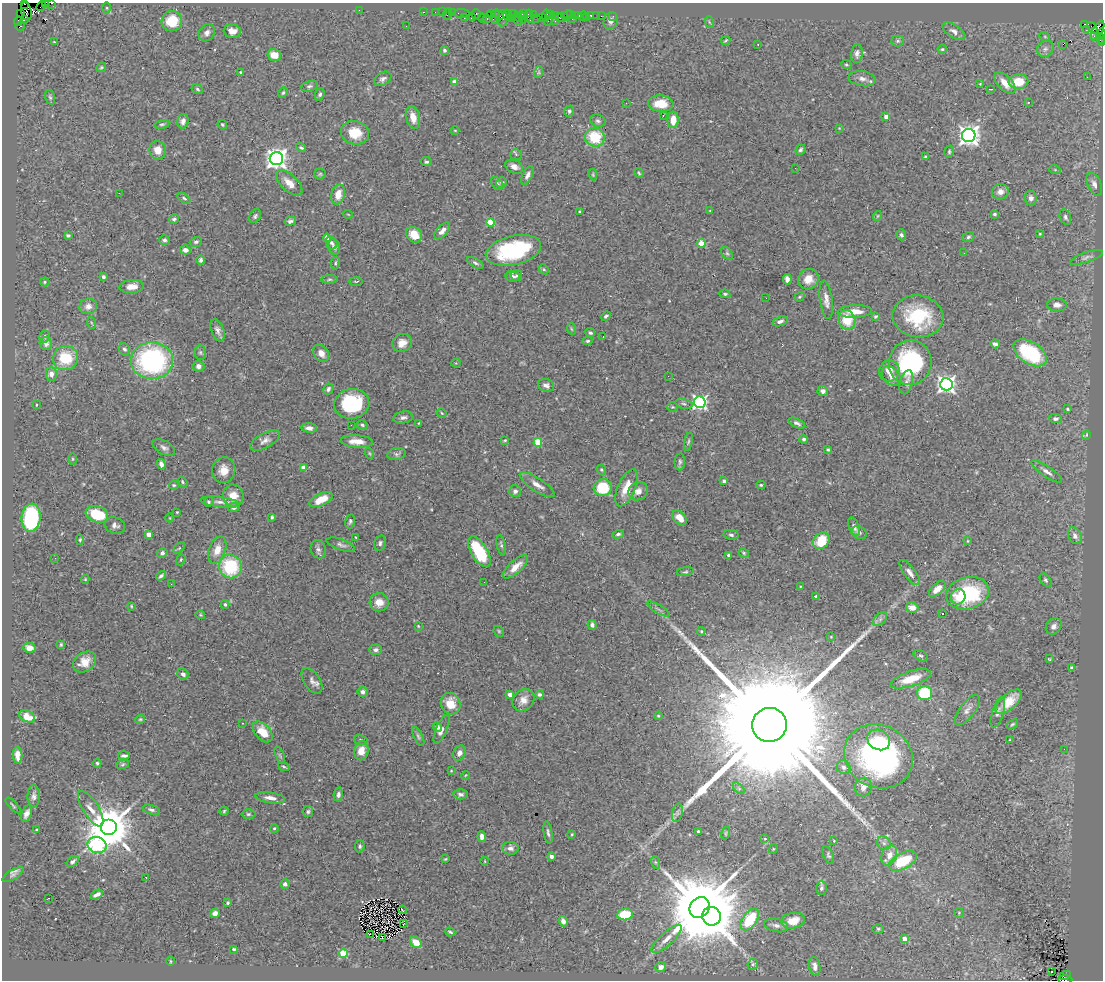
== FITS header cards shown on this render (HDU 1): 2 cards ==
NAXIS1  =                 1101
NAXIS2  =                  978

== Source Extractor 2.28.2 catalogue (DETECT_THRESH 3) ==
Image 1101 x 978 px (HDU 1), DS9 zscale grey, 1 PNG px = 1 image px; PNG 1105 x 982 px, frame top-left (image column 1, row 978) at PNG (2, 3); each listed source drawn as its Kron ellipse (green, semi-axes under 4 px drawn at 4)
Background 1.18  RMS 0.031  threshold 0.0931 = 3 sigma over >= 5 px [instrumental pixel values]
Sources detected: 441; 2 with non-positive FLUX_AUTO (blend fragments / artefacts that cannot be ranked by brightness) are neither listed nor drawn; the other 439 listed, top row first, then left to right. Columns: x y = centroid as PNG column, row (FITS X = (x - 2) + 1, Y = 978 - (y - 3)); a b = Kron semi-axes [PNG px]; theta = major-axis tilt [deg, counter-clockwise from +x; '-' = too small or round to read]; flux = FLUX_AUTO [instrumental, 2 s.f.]
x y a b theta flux
45 3 4 2 - 41
52 3 3 2 - 28
24 4 3 2 - 86
41 6 5 2 - 42
107 8 5 3 - 2.1
359 10 2 2 - 18
26 11 9 5 -80 370
423 12 3 2 - 33
435 12 2 2 - 30
442 12 2 2 - 23
452 12 3 2 - 58
462 13 8 3 -4 110
21 14 3 2 - 48
447 14 6 2 72 85
476 14 5 5 - 71
491 14 4 2 - 48
513 14 4 2 - 140
524 14 3 2 - 37
507 15 5 4 - 94
528 15 5 3 - 96
533 15 3 3 - 56
551 15 2 2 - 18
555 15 3 2 - 42
564 15 3 3 - 48
571 15 3 2 - 39
575 15 3 2 - 66
590 15 3 3 - 82
596 15 2 2 - 12
499 16 5 2 - 110
546 16 6 3 82 93
567 16 6 3 64 76
579 16 4 3 - 51
582 16 5 2 - 22
601 16 2 2 - 26
613 16 2 2 - 9.3
495 17 7 4 81 230
518 17 4 3 - 190
541 17 2 2 - 31
586 17 2 2 - 11
464 18 3 2 - 37
472 18 3 3 - 100
482 18 4 2 - 56
487 18 6 3 43 87
502 18 8 5 89 180
512 18 2 2 - 40
522 18 6 3 -70 76
537 18 2 2 - 17
560 18 5 3 - 110
572 19 2 2 - 290
25 20 3 3 - 450
518 20 5 3 - 280
530 20 3 2 - 29
18 21 5 3 - 33
172 21 10 10 - 54
548 21 5 2 - 75
555 21 2 2 - 68
611 21 9 7 68 9.3
709 22 6 3 -71 2.5
1084 24 4 3 - 100
20 26 5 2 - 51
406 26 2 2 - 1.3
1093 28 7 4 -51 780
1087 29 3 3 - 13
1098 30 11 5 62 800
232 31 8 6 -6 15
954 31 13 6 -34 9.6
207 33 9 7 53 9.2
1101 33 4 2 - 92
1045 37 5 3 - 1.9
1101 38 5 4 - 120
726 41 5 3 - 2.6
898 41 6 5 - 3.9
55 42 4 2 - 2
1102 43 3 2 - 32
758 44 2 2 - 1.6
1063 44 2 2 - 3
942 49 5 4 - 2.4
1045 49 9 7 43 8.2
444 50 3 3 - 4.5
857 53 9 5 85 7.6
274 55 7 6 - 23
846 65 5 4 - 2.6
101 67 5 4 - 2.6
241 72 3 3 - 2.5
539 72 6 3 72 2.8
1087 77 2 2 - 1.1
383 79 9 6 31 7.1
862 79 13 7 -9 11
455 82 4 4 - 19
1019 82 10 7 6 47
1005 83 13 7 -46 24
980 84 4 3 - 1.9
309 86 8 5 13 4.6
197 89 6 4 -22 3.5
991 89 3 2 - 1.8
283 93 5 3 - 2.6
320 94 6 4 69 4
50 97 8 4 -73 3.7
1028 102 2 2 - 1.9
626 103 3 2 - 1.7
661 104 13 8 -2 41
569 111 6 5 - 4.7
663 116 3 2 - 4.8
413 117 12 7 -76 21
886 117 4 3 - 17
673 120 8 5 86 27
183 121 7 5 72 9.2
598 121 8 6 -17 5.6
162 124 7 4 12 3.4
222 125 5 3 - 2.7
839 128 4 4 - 1.6
455 130 4 3 - 1.6
355 133 14 11 -13 44
969 135 7 6 - 1300
595 137 10 9 - 82
301 148 5 3 - 2.8
158 150 9 8 - 20
800 150 5 4 - 4.3
949 152 6 4 77 3.6
516 154 6 5 - 3.3
925 157 3 3 - 2.9
276 159 6 6 - 1400
426 162 5 4 - 3.5
514 167 9 6 -27 13
795 168 2 2 - 3.1
1055 170 6 3 -19 1.9
639 173 5 3 - 2.4
320 174 6 5 - 3.1
527 175 10 5 63 8.7
593 175 6 4 -80 2.5
502 182 5 5 - 4.3
289 183 16 8 -43 26
497 184 7 5 -49 3.7
1094 184 12 6 -67 10
1000 192 8 7 - 12
119 193 2 2 - 33
338 195 10 6 77 22
184 198 7 4 -32 3.5
1031 198 7 6 - 7.1
580 211 3 3 - 3.2
710 211 3 2 - 1.2
348 214 5 3 - 1.5
994 214 4 3 - 3
255 216 7 5 55 4.6
877 216 5 3 - 1.7
1065 217 8 5 -67 5.1
174 219 5 4 - 5
290 221 6 4 13 5.4
490 222 4 4 - 77
442 231 10 5 48 14
1040 234 4 3 - 1.6
68 235 4 3 - 3.5
414 235 9 7 -42 35
901 235 5 4 - 4.9
968 237 6 4 18 3.7
327 238 4 4 - 44
164 240 5 4 - 4.8
196 242 6 5 - 5
332 243 6 5 - 5.6
701 243 4 4 - 58
334 247 8 6 -75 7.1
185 250 5 4 - 11
513 250 28 14 13 220
727 253 7 5 -53 3.3
964 253 3 2 - 2.2
1087 257 17 5 19 7.5
201 260 5 4 - 5.9
335 263 6 4 80 3.2
475 263 9 4 -29 5
544 269 5 4 - 2.4
517 275 6 5 - 3.5
513 276 7 5 -12 5.5
103 277 4 3 - 4.3
329 279 8 4 1 4
787 279 5 4 - 13
808 279 11 9 48 24
356 281 7 3 0 2.3
45 282 5 4 - 2.3
132 287 12 6 3 17
725 294 5 4 - 3.6
799 297 5 4 - 2.6
766 298 2 2 - 1.9
826 300 19 6 -82 14
1057 305 10 6 -2 9.9
88 306 9 7 15 14
855 311 17 6 2 27
606 316 5 3 - 4.1
876 316 4 3 - 3.4
918 316 25 21 -8 130
847 320 10 8 -69 52
780 321 8 4 16 7.5
92 323 6 4 -69 2.5
572 329 6 3 -69 2.2
217 330 12 6 -67 9.2
590 333 5 3 - 3.9
603 336 2 2 - 2
45 337 6 5 - 3.5
587 341 5 4 - 3.4
402 343 10 8 29 19
46 344 6 6 - 8.2
995 344 5 3 - 8.8
124 349 6 5 - 4.8
200 352 7 5 -89 4.3
321 353 9 7 -54 15
1030 353 19 11 -33 160
65 358 12 12 - 72
152 361 21 18 -1 370
456 363 4 4 - 1.9
910 363 22 21 - 230
198 366 6 5 - 8.6
889 371 10 10 - 17
51 374 7 5 -90 12
668 376 2 2 - 4
891 376 11 7 -46 13
906 382 12 6 75 9.8
946 384 6 6 - 850
546 385 8 6 -20 7.8
328 389 6 5 - 5.5
823 391 5 5 - 9.5
700 402 6 6 - 480
352 404 17 15 7 140
684 404 9 5 -14 5.3
36 405 3 2 - 1.4
672 407 5 4 - 2.6
1067 409 3 3 - 3.6
442 413 5 4 - 2.2
403 417 10 6 10 7.7
1055 419 6 4 -3 4.4
419 423 3 2 - 1.5
797 423 9 4 -25 6.3
351 425 2 2 - 6.8
362 425 5 4 - 3.3
309 428 7 5 -7 10
1086 435 5 3 - 1.9
804 439 4 4 - 4.9
265 440 16 7 29 12
505 440 4 2 - 2.4
357 441 16 6 -3 24
538 442 4 4 - 66
688 442 9 4 78 3.5
164 448 12 6 -29 8.9
828 449 4 3 - 2.9
369 453 5 3 - 2.4
396 454 9 6 13 6
73 459 5 3 - 2
680 462 8 5 84 4.7
161 464 5 4 - 9.1
304 468 4 4 - 27
224 470 13 11 82 22
601 470 5 4 - 2.6
1047 471 18 5 -34 11
724 481 4 3 - 8.3
183 482 6 4 -54 2.6
174 485 5 4 - 2.4
537 485 20 6 -33 17
761 485 4 4 - 3.2
603 488 9 8 - 68
626 488 20 8 67 34
515 491 6 6 - 7.4
638 491 10 9 - 15
233 496 11 10 - 25
321 500 13 6 25 34
208 502 5 5 - 3.9
220 502 19 5 -6 11
234 508 6 4 -1 5.7
177 512 3 3 - 1.8
97 514 11 8 -21 87
272 517 4 3 - 3
31 518 14 9 82 190
170 518 4 3 - 1.5
680 518 9 5 -47 21
350 521 7 4 77 4
115 525 10 8 -20 8.8
854 527 9 5 -66 10
859 533 8 6 -25 6.4
149 534 4 4 - 23
618 534 6 4 19 5
731 535 8 5 -8 4.9
1075 536 9 6 -63 10
356 537 3 3 - 1.9
80 540 5 4 - 2.8
821 541 9 7 40 60
967 541 4 2 - 1.5
380 543 8 5 77 5.3
341 545 15 5 -19 7.5
501 545 10 4 -78 4.3
179 548 7 4 45 2.2
318 549 9 7 -75 7.4
217 550 14 8 70 25
479 552 17 8 -58 110
162 553 5 4 - 4.7
744 553 5 4 - 3
729 555 3 3 - 6.3
55 558 2 2 - 3.3
181 560 6 4 69 2.7
230 566 12 11 - 130
516 567 16 6 42 21
685 572 9 3 9 3.2
910 573 15 5 -53 11
161 576 5 3 - 4.4
85 579 4 4 - 2
1046 580 8 5 -52 4.3
484 582 2 2 - 5.4
171 584 2 2 - 4.7
800 586 3 2 - 1.5
937 589 10 5 42 17
967 593 22 16 15 150
816 596 4 3 - 2.2
958 597 8 7 - 19
379 602 9 9 - 21
225 604 4 3 - 3.3
131 606 4 3 - 2
912 607 6 5 - 20
658 609 13 2 -30 4.4
942 613 3 3 - 12
200 615 5 4 - 2.3
880 619 8 5 45 6.2
592 625 5 4 - 5.2
418 626 3 2 - 1.7
1054 626 9 7 48 9.1
499 631 6 5 - 3
701 631 4 3 - 2.3
831 637 3 2 - 1.4
61 644 3 3 - 2.5
29 648 6 5 - 12
376 650 6 5 - 6
921 656 7 5 -27 3.8
1049 659 4 3 - 1.8
85 662 12 9 36 26
1071 668 3 3 - 2.5
183 674 6 5 - 6.2
911 679 21 7 18 49
312 681 14 8 -56 11
363 692 5 5 - 6.6
924 693 7 7 - 130
510 694 4 4 - 16
540 694 4 3 - 5
523 700 12 10 48 17
1009 702 16 7 43 47
451 704 11 9 -72 32
967 710 18 7 53 12
998 712 16 5 72 8.1
27 716 8 5 -26 23
658 716 4 3 - 2.1
140 719 5 4 - 2.6
242 723 3 2 - 1.3
1012 724 6 3 37 2.9
769 725 17 17 - 200000
438 727 5 4 - 11
441 729 16 5 67 11
263 732 12 7 -48 42
418 736 10 4 -63 4.8
361 740 7 5 -16 3.8
879 740 12 9 -30 41
1010 740 3 2 - 1.5
1064 749 2 2 - 4
361 751 9 7 78 23
459 753 8 6 62 10
18 755 8 4 -88 19
280 755 9 3 -67 3.4
124 756 6 3 0 5.5
878 756 35 31 -30 550
97 763 4 4 - 3.5
122 764 6 4 20 3.1
284 766 6 3 -20 2.7
844 767 7 6 - 6.9
451 771 4 3 - 1.6
466 775 4 3 - 1.8
863 787 9 8 - 15
739 788 7 4 -45 3.7
338 794 7 4 80 6
460 794 7 5 -3 6.3
34 796 11 6 -89 7.6
270 798 15 5 -9 14
13 805 10 2 -48 2.3
91 809 20 7 -58 16
151 810 9 4 -15 6.2
224 811 4 4 - 2.6
308 812 5 5 - 3.9
677 813 9 5 77 5.5
27 814 9 5 68 10
248 814 7 5 0 3.9
108 828 8 8 - 9900
274 828 4 3 - 2.9
37 829 4 3 - 2.6
698 831 3 3 - 4
548 833 11 4 -81 5.2
726 833 7 4 76 2.6
572 834 4 3 - 1.9
482 837 5 4 - 10
765 839 4 3 - 2.1
834 841 4 3 - 1.5
884 843 7 6 - 6.9
97 845 10 8 -21 260
360 846 6 5 - 4.1
510 848 8 6 -7 9.4
773 849 5 4 - 1.9
828 855 9 5 -67 4.3
889 855 10 7 69 19
551 856 4 3 - 15
445 859 4 3 - 2.2
73 861 7 4 41 6
485 861 4 2 - 1.4
903 861 15 8 27 90
655 862 6 4 -71 2.8
13 875 12 5 31 6.7
146 877 3 2 - 3.5
285 884 5 5 - 6.9
821 888 7 5 -89 5.1
97 895 6 3 28 7.9
49 898 3 2 - 21
228 903 3 3 - 3.3
700 907 11 9 49 33000
402 910 4 2 - 2
215 913 5 4 - 9.2
959 913 5 4 - 2.2
625 914 8 6 7 58
712 916 9 9 - 6600
750 919 12 7 55 110
563 921 5 4 - 9.5
793 921 12 7 10 35
404 923 3 2 - 3.6
776 925 12 6 -13 9.4
878 929 5 4 - 3.1
450 932 5 3 - 3.4
370 934 2 2 - 950
382 937 3 2 - 260
667 939 19 6 42 17
904 939 4 4 - 32
416 942 6 5 - 25
234 949 3 3 - 4.8
343 954 4 4 - 86
171 961 5 3 - 1.9
753 964 5 5 - 4.3
815 966 9 5 -81 12
661 967 5 5 - 8.3
1051 972 3 2 - 4
1065 975 6 3 26 84
1065 980 7 2 0 390
At the frame edge (FLAGS 8, measured only in part): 7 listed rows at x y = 45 3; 52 3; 24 4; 1101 33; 1101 38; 1102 43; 1065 980
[2 non-positive-flux detections neither listed nor drawn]